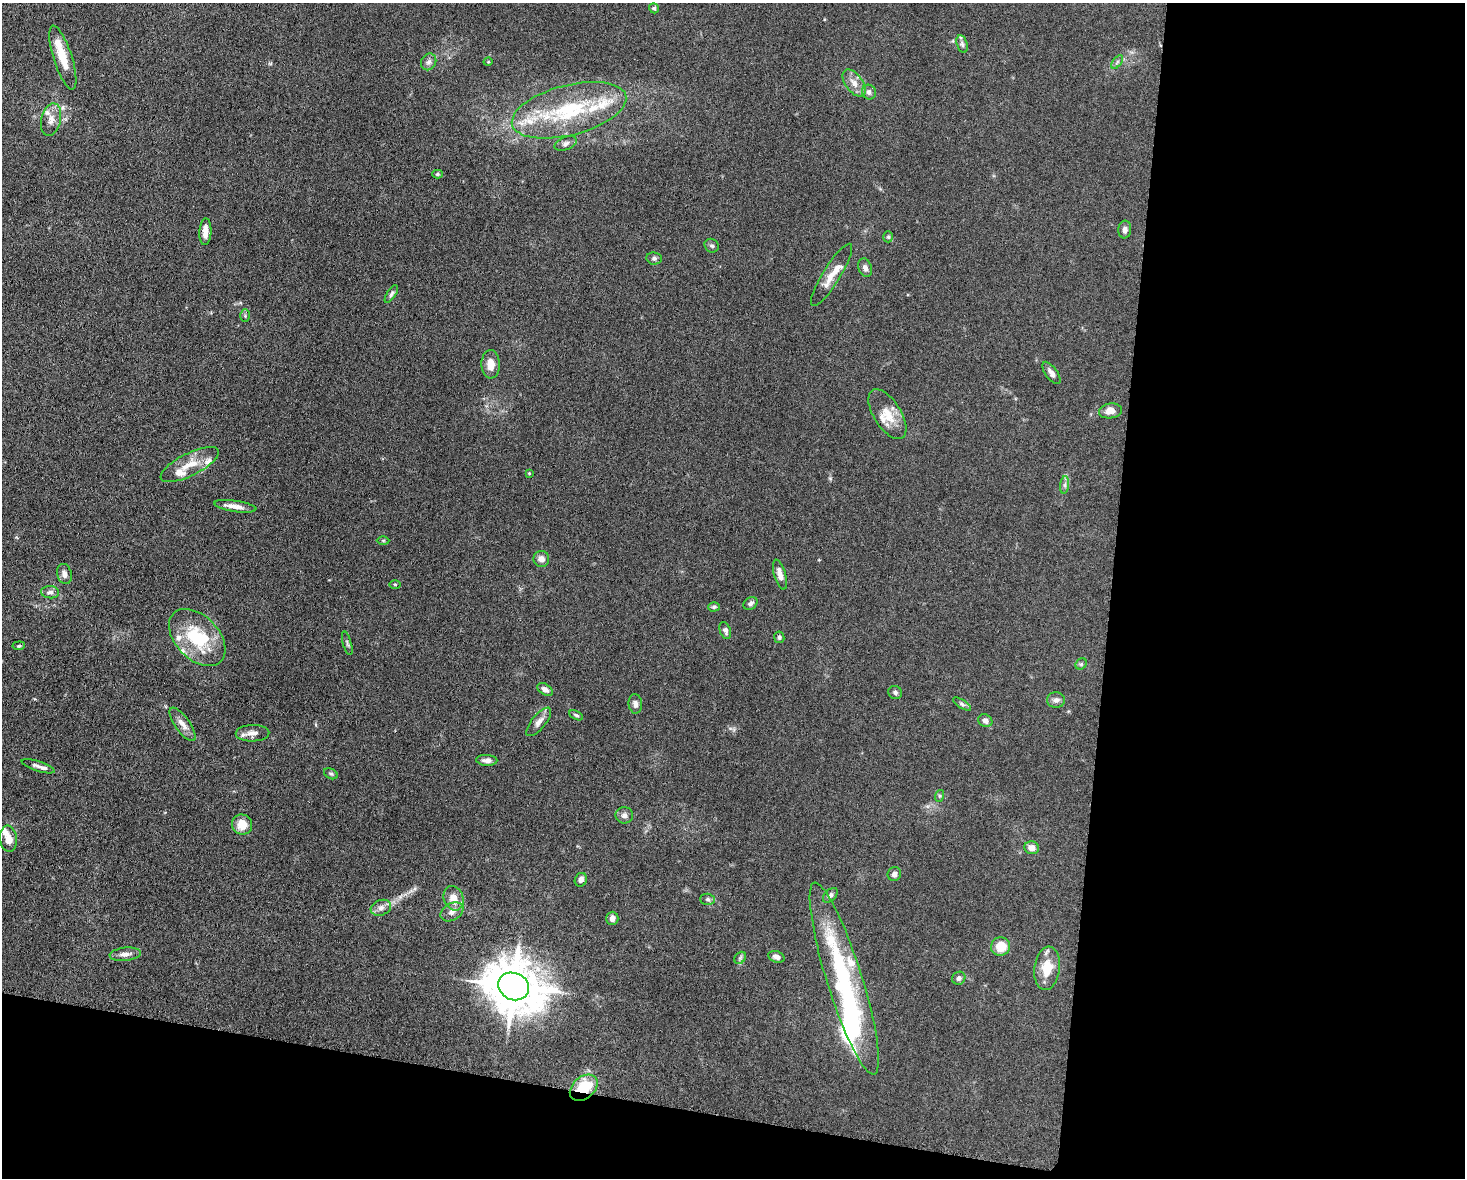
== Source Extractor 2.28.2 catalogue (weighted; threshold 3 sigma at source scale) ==
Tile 12 of 3 x 4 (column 3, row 4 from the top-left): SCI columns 3157-4619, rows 8-1183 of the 4746 x 4719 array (HDU 1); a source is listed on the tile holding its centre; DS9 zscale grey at full resolution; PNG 1467 x 1180 px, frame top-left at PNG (2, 3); each listed source drawn as its Kron ellipse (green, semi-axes under 4 px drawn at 4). Shown black and unused: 30% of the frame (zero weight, under 5 of 10 exposures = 2% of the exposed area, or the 3 px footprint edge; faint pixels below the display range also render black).
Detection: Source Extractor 2.28.2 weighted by HDU 2 'WHT'; one run over the whole footprint, this tile lists its part. Background 0.0231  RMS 0.0021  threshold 0.00861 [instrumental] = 3 sigma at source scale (4.09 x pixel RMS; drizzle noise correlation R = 1.36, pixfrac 0.8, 0.05/0.05 arcsec/px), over >= 5 px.
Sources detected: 95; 1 inside a brighter object's white glare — neither listed nor drawn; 16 inside a brighter listed object's ellipse — not listed separately; the other 78 listed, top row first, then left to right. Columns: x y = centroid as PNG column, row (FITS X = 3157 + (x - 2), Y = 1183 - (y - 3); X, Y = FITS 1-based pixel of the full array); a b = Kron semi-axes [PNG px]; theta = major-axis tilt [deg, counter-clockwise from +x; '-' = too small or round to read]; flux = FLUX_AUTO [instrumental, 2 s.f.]
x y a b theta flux
654 8 5 4 - 0.33
962 44 9 5 -75 0.54
63 58 33 9 -72 4.3
429 62 9 7 59 0.67
488 62 4 3 - 0.15
1117 62 8 4 53 0.43
854 83 15 8 -54 1.7
869 92 7 7 - 0.62
569 110 59 25 14 19
51 120 16 9 77 1.7
566 143 11 6 20 0.78
437 174 5 4 - 0.27
1125 230 9 6 84 0.8
205 232 13 6 87 1.6
888 237 5 4 - 0.29
712 246 7 6 - 0.46
654 258 7 6 - 0.46
865 268 9 6 -71 0.83
832 275 36 8 58 2.8
391 294 10 4 56 0.44
245 316 6 5 - 0.29
491 364 14 9 -88 2
1051 373 13 6 -54 1
1110 411 12 7 9 1.8
887 414 28 13 -58 3.6
190 464 32 11 26 3.6
529 473 4 4 - 0.17
1065 485 9 4 82 0.51
235 506 21 5 -9 1.5
383 540 6 4 0 0.24
541 559 8 8 - 1.1
64 574 10 7 -74 0.9
780 575 15 6 -74 1.4
395 584 5 3 - 0.19
50 592 9 6 -4 0.69
750 603 7 6 - 0.59
714 607 6 4 1 0.39
725 630 9 5 -70 0.68
197 637 34 21 -46 12
779 637 6 5 - 0.4
347 643 12 3 -74 0.37
19 646 6 4 7 0.24
1081 664 6 5 - 0.34
545 689 8 5 -34 0.83
895 692 7 6 - 0.48
1056 700 9 8 - 0.83
635 704 10 6 -86 0.75
962 704 10 4 -32 0.5
576 715 7 4 -25 0.3
985 721 7 6 - 0.82
539 722 17 7 50 1.2
183 724 20 7 -54 1.5
253 733 17 8 2 1.2
487 760 11 5 -3 0.81
38 766 17 5 -18 0.72
331 774 7 5 -28 0.36
939 796 6 4 72 0.25
624 815 9 8 - 0.76
242 824 10 10 - 2.7
8 839 13 8 -83 1.9
1032 848 7 6 - 1.4
894 874 7 6 - 0.61
581 880 7 6 - 0.67
830 895 9 5 43 0.6
454 898 13 9 -67 2.2
708 899 7 5 -3 0.46
381 908 10 7 20 0.95
452 912 12 8 30 1.1
612 918 6 6 - 0.96
1001 946 9 9 - 3.5
125 954 16 6 5 1.2
776 957 8 5 -19 0.83
740 958 7 5 46 0.41
1047 968 22 12 82 4.2
959 978 7 6 - 0.63
844 979 100 17 -73 31
514 986 16 13 -25 950
584 1088 16 10 40 7.8
Overlapping masked pixels (flux is a lower limit): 1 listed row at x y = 584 1088